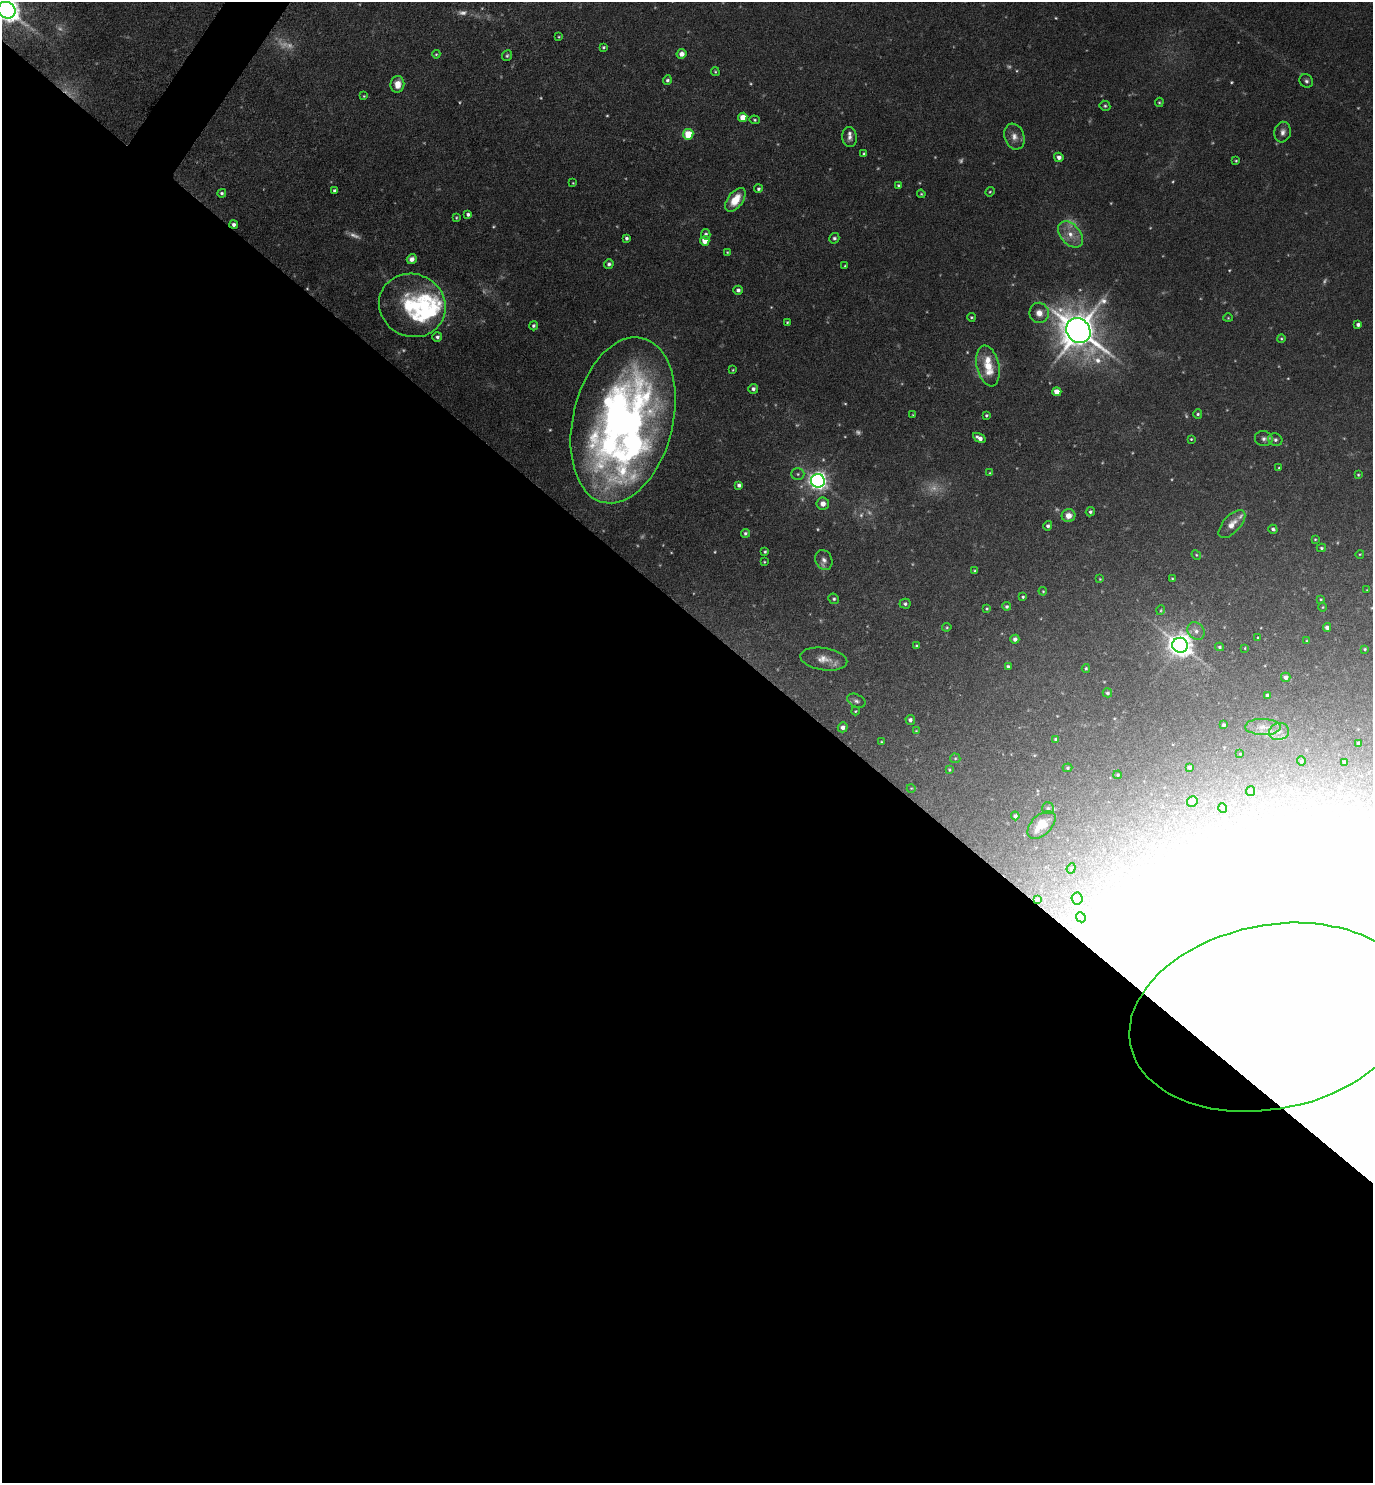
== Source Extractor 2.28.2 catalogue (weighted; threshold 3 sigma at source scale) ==
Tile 14 of 4 x 4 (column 2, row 4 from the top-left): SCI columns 1667-3037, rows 3-1483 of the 5933 x 5928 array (HDU 1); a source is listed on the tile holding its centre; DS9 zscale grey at full resolution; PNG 1375 x 1485 px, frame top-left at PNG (2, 2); each listed source drawn as its Kron ellipse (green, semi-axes under 4 px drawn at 4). Shown black and unused: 59% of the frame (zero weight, under 4 of 8 exposures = <1% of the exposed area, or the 3 px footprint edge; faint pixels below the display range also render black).
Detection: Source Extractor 2.28.2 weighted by HDU 2 'WHT'; one run over the whole footprint, this tile lists its part. Background 0.043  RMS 0.0022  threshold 0.00918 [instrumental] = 3 sigma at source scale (4.09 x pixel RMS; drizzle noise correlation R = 1.36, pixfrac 0.8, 0.05/0.05 arcsec/px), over >= 5 px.
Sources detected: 215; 48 too faint to see at this stretch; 16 inside a brighter object's white glare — neither listed nor drawn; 5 inside a brighter listed object's ellipse — not listed separately; the other 146 listed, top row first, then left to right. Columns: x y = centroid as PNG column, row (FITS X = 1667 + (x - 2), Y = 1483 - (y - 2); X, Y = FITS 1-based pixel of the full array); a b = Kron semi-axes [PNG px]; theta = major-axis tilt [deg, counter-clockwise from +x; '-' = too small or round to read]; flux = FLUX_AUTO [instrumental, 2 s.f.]
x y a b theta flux
7 10 9 8 - 290
559 37 4 3 - 0.22
603 47 4 4 - 0.31
436 54 4 3 - 0.22
682 54 5 5 - 1.5
507 56 5 5 - 0.39
715 72 4 3 - 0.24
667 80 5 4 - 0.53
1306 81 7 6 - 0.6
397 84 8 7 - 2.5
364 96 4 4 - 0.2
1159 102 4 4 - 0.26
1105 106 5 5 - 0.36
743 117 5 4 - 3.8
755 120 5 4 - 0.31
1283 132 10 8 81 1.1
688 134 5 5 - 6.5
850 137 10 7 -84 1.1
1014 137 13 9 -70 1.8
864 154 4 3 - 0.4
1059 157 5 4 - 1
1236 161 3 3 - 0.24
573 183 3 3 - 0.17
898 185 4 4 - 0.33
758 189 4 4 - 0.38
335 191 4 4 - 0.67
990 192 5 4 - 0.27
222 193 4 4 - 0.46
921 194 4 4 - 0.24
735 200 14 7 54 4
468 214 4 4 - 0.61
456 218 4 3 - 0.25
234 224 4 3 - 0.68
706 234 5 4 - 0.59
1070 234 15 10 -49 3
627 238 4 3 - 0.52
834 238 5 5 - 0.52
705 241 5 4 - 2.9
727 252 4 4 - 0.21
412 259 5 5 - 1.1
609 264 5 4 - 0.6
845 266 3 3 - 0.24
738 290 4 4 - 0.57
412 305 34 31 -26 16
1039 313 10 9 - 2.1
971 317 4 4 - 0.27
1228 318 4 4 - 0.22
787 322 3 3 - 0.22
1358 324 4 4 - 0.71
533 326 4 4 - 0.4
1078 331 13 11 -51 690
437 337 5 5 - 0.52
1281 338 4 4 - 0.27
988 366 21 11 -77 5.9
733 370 4 3 - 0.19
753 389 5 4 - 0.68
1057 392 4 4 - 3.1
1198 414 4 4 - 0.37
913 415 4 3 - 0.17
986 415 3 3 - 0.32
623 420 84 50 76 150
979 438 7 4 -31 1.1
1191 439 4 4 - 0.23
1264 439 9 7 -10 0.83
1275 440 7 6 - 0.6
1279 468 4 3 - 0.21
990 473 4 4 - 0.22
798 474 6 5 - 0.45
1358 475 4 3 - 0.24
818 481 7 7 - 120
739 485 4 4 - 0.65
823 504 6 6 - 1.5
1090 512 5 4 - 0.44
1069 516 7 6 - 1.9
1232 524 17 8 48 2.3
1048 526 5 4 - 0.55
1273 529 4 4 - 0.54
745 533 4 4 - 0.45
1315 539 4 3 - 0.22
1321 548 5 4 - 0.32
765 552 3 3 - 0.29
1360 554 4 3 - 0.17
1196 555 5 4 - 0.25
824 560 10 8 -65 1
764 562 3 3 - 0.19
975 571 3 3 - 0.29
1100 579 4 3 - 0.19
1172 579 4 3 - 0.19
1367 590 4 3 - 0.14
1043 591 4 3 - 0.21
1023 597 4 3 - 0.3
834 599 5 5 - 0.42
1321 599 4 3 - 0.21
905 604 5 5 - 0.49
1007 606 4 4 - 0.42
1323 607 4 3 - 0.19
987 609 4 4 - 0.28
1161 610 5 3 - 0.2
947 627 5 4 - 0.24
1327 627 4 4 - 0.84
1196 631 9 7 -47 1.1
1258 638 4 3 - 0.21
1015 639 4 4 - 0.74
1307 641 4 4 - 0.25
1180 645 8 7 - 220
917 646 4 3 - 0.36
1220 647 4 3 - 0.31
1245 648 3 2 - 0.14
1365 649 3 3 - 0.25
824 659 24 11 -9 2.7
1008 666 4 3 - 0.38
1086 668 4 3 - 0.26
1286 677 5 4 - 0.96
1107 693 5 4 - 0.41
1267 695 4 4 - 0.44
856 701 10 6 -26 0.68
855 711 4 4 - 0.22
910 720 5 4 - 0.59
1224 725 4 3 - 0.4
843 727 5 5 - 1.1
1263 727 18 8 -2 2.1
916 731 4 3 - 0.17
1279 732 10 8 17 1.5
1056 739 4 3 - 0.51
882 742 4 3 - 0.26
1358 743 4 4 - 0.27
1240 754 2 2 - 0.14
955 758 5 5 - 0.26
1301 761 4 4 - 0.25
1344 762 3 3 - 0.3
1189 767 4 3 - 0.52
1067 768 5 4 - 0.27
949 770 4 3 - 0.23
1118 775 4 4 - 0.31
911 788 4 3 - 0.15
1250 791 5 4 - 0.52
1192 801 5 5 - 1.4
1048 808 6 6 - 0.46
1223 808 5 4 - 0.24
1015 816 4 4 - 0.53
1041 825 17 10 44 4
1071 868 5 4 - 0.22
1077 898 6 5 - 0.42
1037 899 3 2 - 0.23
1081 917 5 4 - 0.31
1271 1017 144 92 11 7700
Overlapping masked pixels (flux is a lower limit): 2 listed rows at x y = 234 224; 1271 1017
Isophote crosses this tile's border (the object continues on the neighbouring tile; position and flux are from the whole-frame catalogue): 2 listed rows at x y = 7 10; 1271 1017